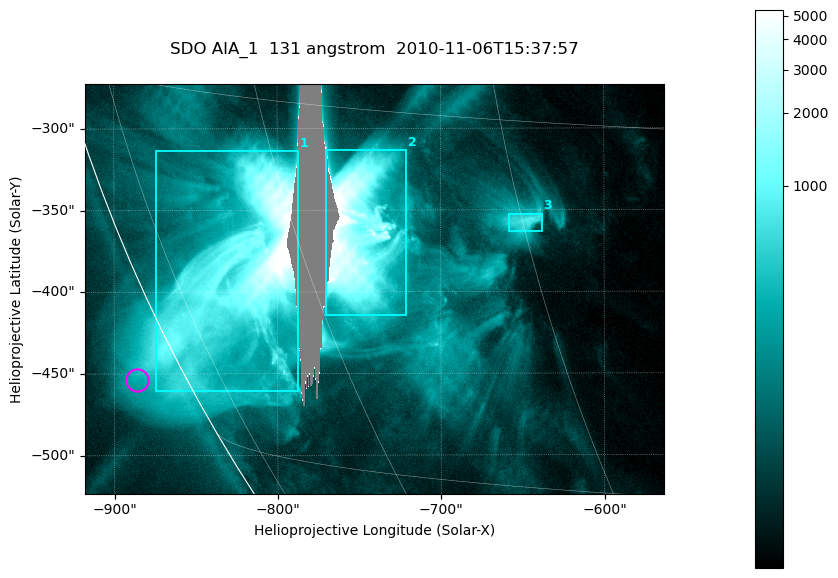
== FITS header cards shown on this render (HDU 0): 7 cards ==
TELESCOP= 'SDO     '           /
INSTRUME= 'AIA_1   '           /
WAVELNTH=                  131 /
WAVEUNIT= 'angstrom'           /
DATE-OBS= '2010-11-06T15:37:57.62' /
CTYPE1  = 'HPLN-TAN'           /
CTYPE2  = 'HPLT-TAN'           /

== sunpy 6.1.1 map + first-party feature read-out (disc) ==
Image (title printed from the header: SDO AIA_1  131 angstrom  2010-11-06T15:37:57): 590 x 417 px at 0.601 arcsec/px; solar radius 968 arcsec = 1612 px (partial field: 2.6% of the solar disc is inside the frame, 85% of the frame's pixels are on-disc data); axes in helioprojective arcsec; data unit not stated in the header (colour bar unlabelled)
Pointing: header CRPIX1/2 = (2045.07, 2040.72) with CRVAL1/2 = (0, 0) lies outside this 590 x 417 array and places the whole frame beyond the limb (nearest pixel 1.35 R_sun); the SolarSoft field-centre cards XCEN/YCEN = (-740.4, -398.3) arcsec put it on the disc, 766 arcsec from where CRPIX/CRVAL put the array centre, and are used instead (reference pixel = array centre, CRVAL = XCEN/YCEN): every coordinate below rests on XCEN/YCEN
Orientation: roll -0.139 deg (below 1 deg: not rotated)
Missing data: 3.9% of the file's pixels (4.7% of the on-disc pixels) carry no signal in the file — constant fill value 16383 (padding / dropout), within Tx -794..-760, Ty -470..-272 arcsec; drawn neutral grey and excluded from every search
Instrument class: DISC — disc imager (sunpy class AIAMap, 131 A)
Bright regions (active regions / flare kernels): reference = the on-disc median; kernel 5 px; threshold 5 sigma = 425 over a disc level ~78.9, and >= 1.15x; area >= 246 px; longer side >= 5 px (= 3 arcsec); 3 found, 3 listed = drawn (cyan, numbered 1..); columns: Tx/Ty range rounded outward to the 2 arcsec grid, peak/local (2 s.f.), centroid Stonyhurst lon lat
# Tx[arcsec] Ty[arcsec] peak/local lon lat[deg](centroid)
1 -876..-786 -462..-312 175 -67 -22
2 -772..-720 -414..-312 160 -55 -20
3 -658..-638 -364..-352 9.7 -45 -19
Off-limb structures (1.02-1.3 R_sun): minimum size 123 px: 2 found; the strongest spans PA ~115..120 deg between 1.02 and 1.05 R_sun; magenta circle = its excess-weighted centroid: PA ~115 deg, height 1.03 R_sun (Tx ~-886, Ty ~-454 arcsec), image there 3.5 x the reference